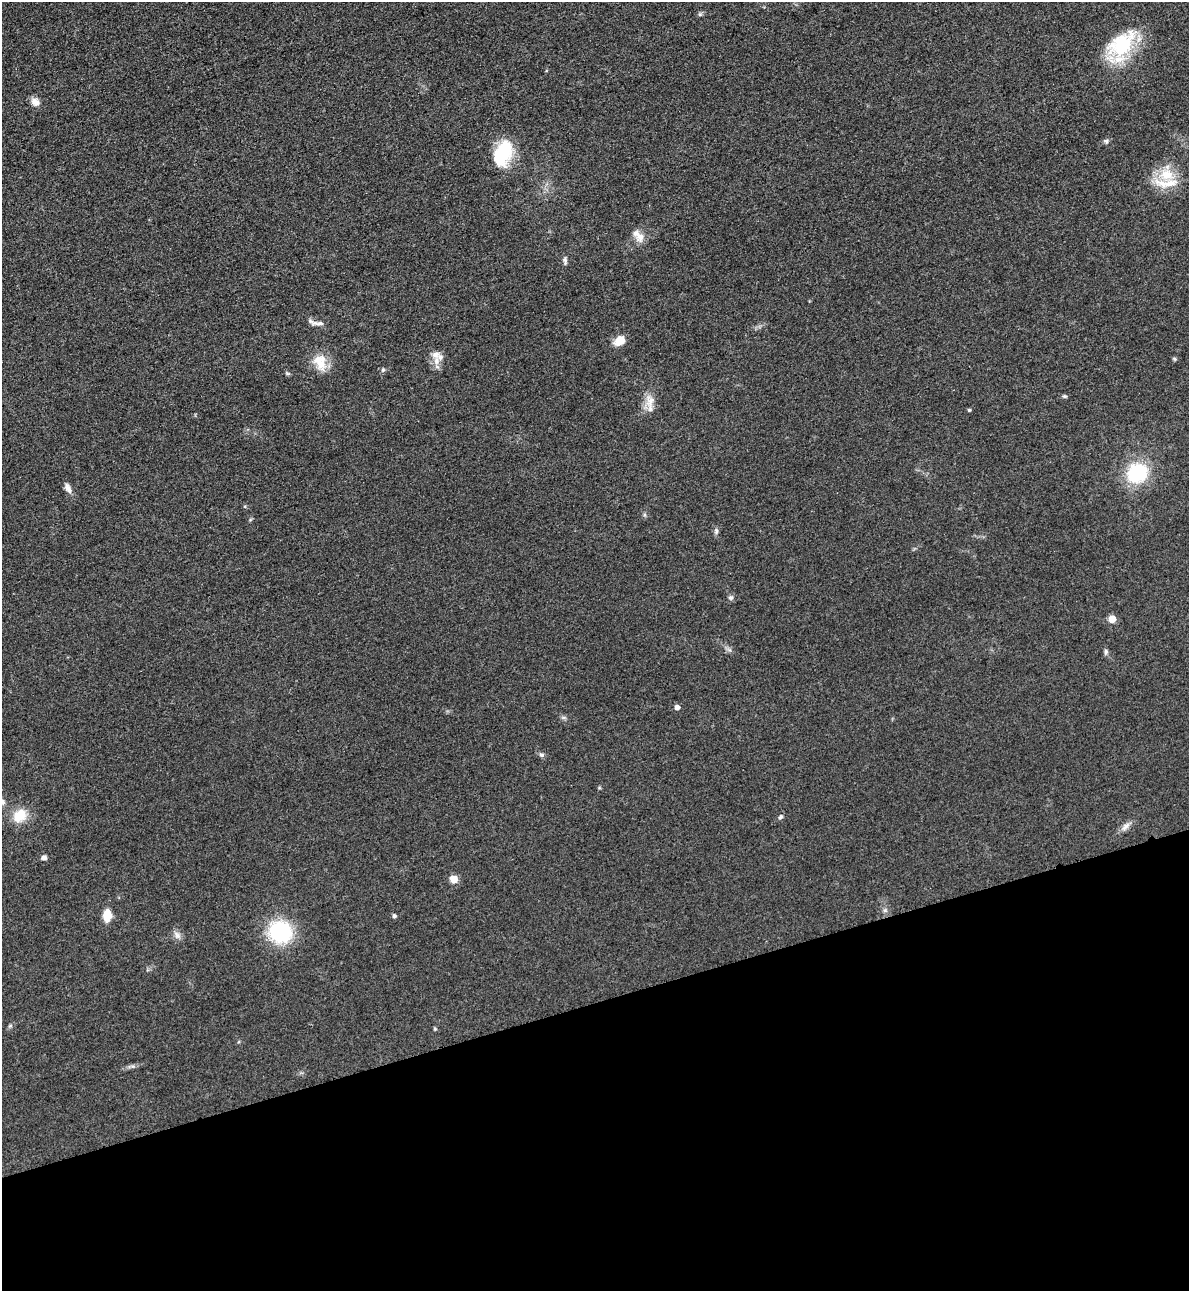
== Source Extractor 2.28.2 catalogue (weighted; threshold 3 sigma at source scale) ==
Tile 14 of 4 x 4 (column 2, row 4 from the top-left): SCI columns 1472-2658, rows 29-1317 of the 5195 x 5213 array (HDU 1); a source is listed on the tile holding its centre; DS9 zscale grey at full resolution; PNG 1191 x 1293 px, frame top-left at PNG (2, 2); no overlay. Shown black and unused: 22% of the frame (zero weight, under 3 of 4 exposures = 3% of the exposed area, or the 3 px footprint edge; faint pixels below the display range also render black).
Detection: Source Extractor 2.28.2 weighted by HDU 2 'WHT'; one run over the whole footprint, this tile lists its part. Background 0.0679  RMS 0.0084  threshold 0.0379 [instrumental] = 3 sigma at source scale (4.5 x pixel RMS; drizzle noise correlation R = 1.50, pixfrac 1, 0.05/0.05 arcsec/px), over >= 5 px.
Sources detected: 43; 4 inside a brighter listed object's ellipse — not listed separately; the other 39 listed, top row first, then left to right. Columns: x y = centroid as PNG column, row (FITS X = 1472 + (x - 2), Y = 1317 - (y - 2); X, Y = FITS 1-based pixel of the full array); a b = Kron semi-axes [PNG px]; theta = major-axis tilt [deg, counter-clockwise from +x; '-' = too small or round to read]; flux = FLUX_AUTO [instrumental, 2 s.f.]
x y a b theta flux
700 14 7 4 18 1.4
1121 44 45 25 46 56
35 102 11 9 -27 5.8
1106 141 7 5 -76 1.6
503 153 30 17 70 42
1166 175 21 17 -15 23
640 237 14 12 61 7.7
565 261 11 5 -84 2.1
319 323 20 5 2 3.7
619 341 14 10 35 9.4
1174 359 5 4 - 1.1
436 361 15 8 -88 7.3
321 364 18 14 -65 15
383 370 6 5 - 1.4
288 373 8 3 -19 1.2
1064 396 6 5 - 1.3
650 401 20 12 85 10
969 410 4 4 - 1.2
1137 473 21 18 32 55
68 488 13 7 -60 4.8
716 531 9 6 -82 2.2
731 598 7 6 - 2
1112 619 5 5 - 18
1106 651 6 5 - 1.8
677 707 5 4 - 4.8
541 755 7 6 - 1.9
3 802 8 7 - 2.4
20 816 15 12 43 19
780 817 6 5 - 1.7
1125 827 15 7 46 4.6
44 858 6 6 - 2.7
454 879 10 9 - 6.2
885 910 6 6 - 1.8
107 915 10 7 85 16
394 916 5 4 - 1.9
280 932 19 18 - 76
177 935 12 8 -55 4
10 1026 5 5 - 1.3
435 1029 5 4 - 0.97
Isophote crosses this tile's border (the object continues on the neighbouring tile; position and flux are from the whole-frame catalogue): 1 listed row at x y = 3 802